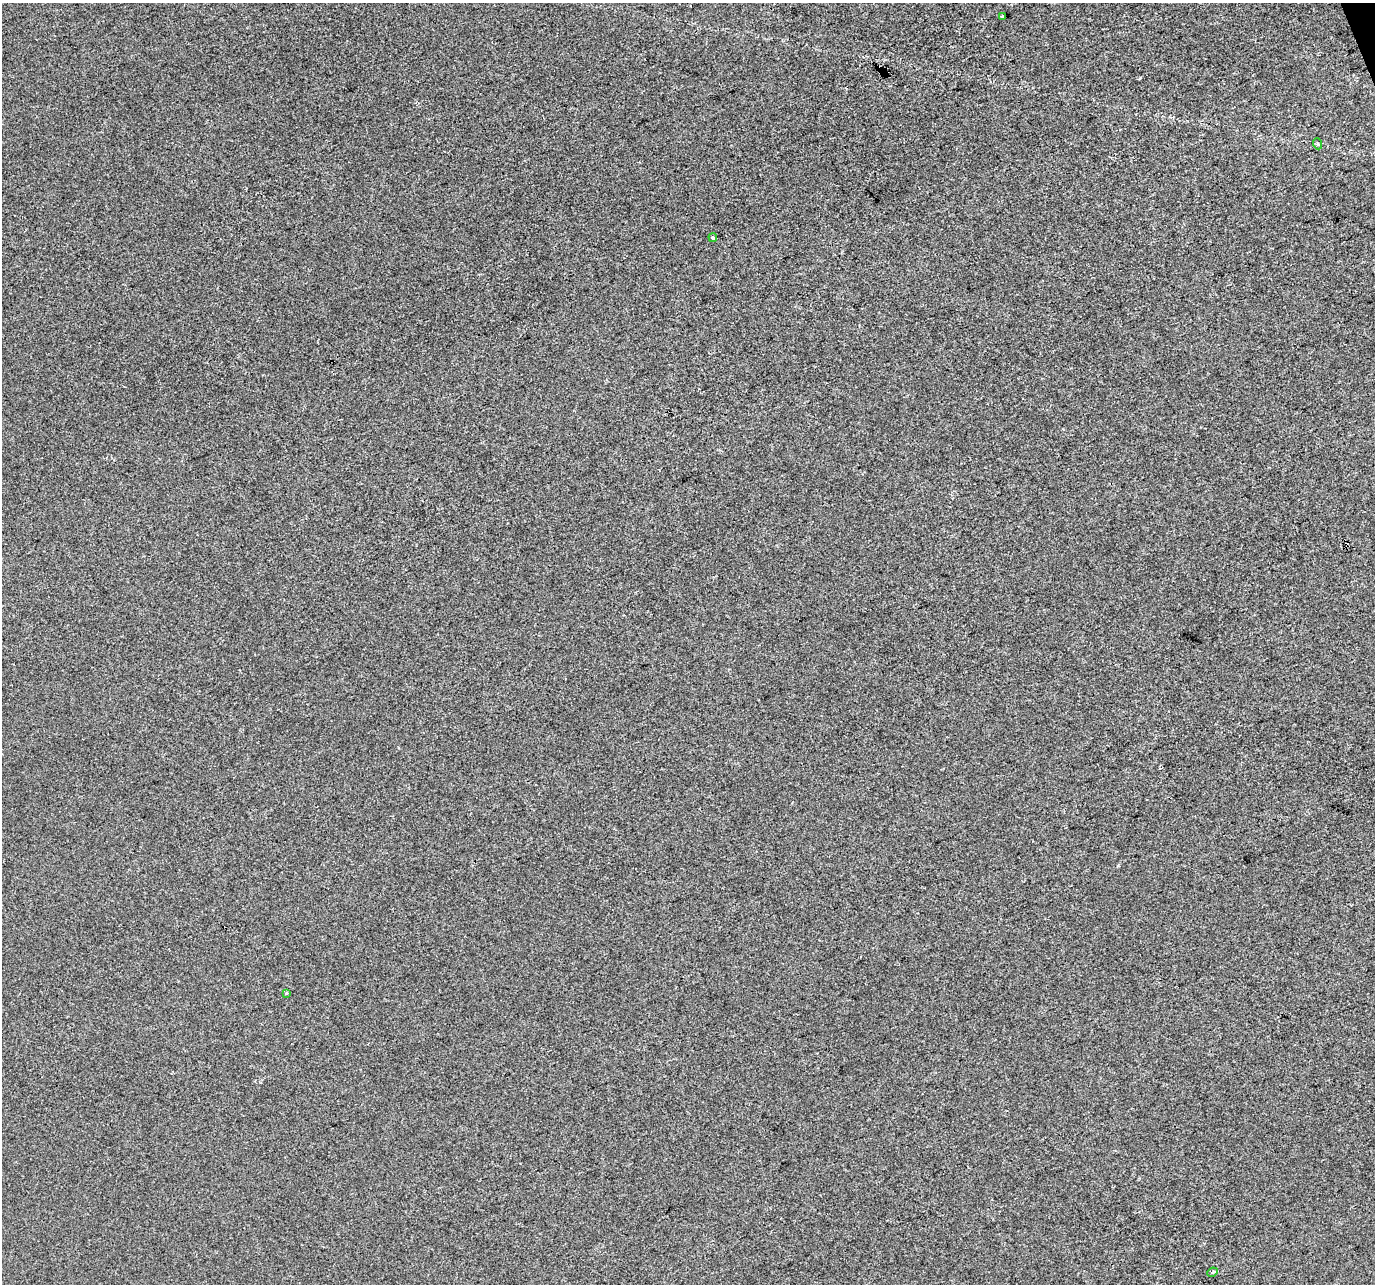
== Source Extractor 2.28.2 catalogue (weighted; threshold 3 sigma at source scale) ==
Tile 10 of 4 x 4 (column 2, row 3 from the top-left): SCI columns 1374-2746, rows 1410-2691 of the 5491 x 5328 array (HDU 1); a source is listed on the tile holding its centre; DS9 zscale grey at full resolution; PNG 1377 x 1286 px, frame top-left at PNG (2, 3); each listed source drawn as its Kron ellipse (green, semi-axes under 4 px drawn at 4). Shown black and unused: <1% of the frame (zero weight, under 2 of 3 exposures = <1% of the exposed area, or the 3 px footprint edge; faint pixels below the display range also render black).
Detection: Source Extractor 2.28.2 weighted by HDU 2 'WHT'; one run over the whole footprint, this tile lists its part. Background -7.56e-05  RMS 0.0056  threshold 0.0252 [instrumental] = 3 sigma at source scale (4.5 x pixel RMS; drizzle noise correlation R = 1.50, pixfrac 1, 0.0396/0.0396 arcsec/px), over >= 5 px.
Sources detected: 5; all 5 listed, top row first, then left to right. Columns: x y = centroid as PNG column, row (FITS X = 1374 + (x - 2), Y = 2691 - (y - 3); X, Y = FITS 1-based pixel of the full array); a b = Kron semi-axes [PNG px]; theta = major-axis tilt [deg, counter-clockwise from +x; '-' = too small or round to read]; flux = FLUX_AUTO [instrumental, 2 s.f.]
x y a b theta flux
1002 16 3 3 - 5
1318 144 5 3 - 0.62
713 238 4 3 - 6.2
286 993 4 2 - 0.58
1212 1272 5 4 - 1